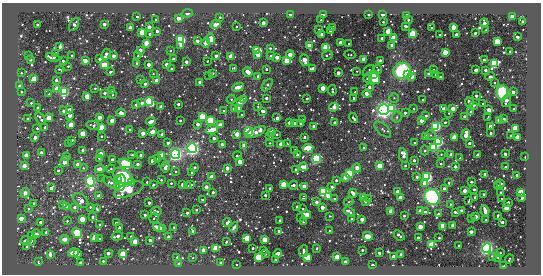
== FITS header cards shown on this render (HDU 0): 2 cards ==
NAXIS1  =                  539 / length of data axis 1
NAXIS2  =                  272 / length of data axis 2

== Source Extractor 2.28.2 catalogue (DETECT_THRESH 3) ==
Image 539 x 272 px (HDU 0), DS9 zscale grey, 1 PNG px = 1 image px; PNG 543 x 276 px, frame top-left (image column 1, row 272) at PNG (2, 3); each listed source drawn as its Kron ellipse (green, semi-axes under 4 px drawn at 4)
Background -1.95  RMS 170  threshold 511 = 3 sigma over >= 5 px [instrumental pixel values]
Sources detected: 598; of the 598, the 500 brightest by FLUX_AUTO listed and drawn (98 fainter detections omitted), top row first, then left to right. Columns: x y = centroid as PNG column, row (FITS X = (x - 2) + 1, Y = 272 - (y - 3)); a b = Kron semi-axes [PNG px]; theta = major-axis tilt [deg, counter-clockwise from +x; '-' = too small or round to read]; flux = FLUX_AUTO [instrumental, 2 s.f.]
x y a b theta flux
187 13 5 3 - 3.1e+04
290 14 3 3 - 1.6e+05
324 14 4 3 - 9.8e+04
369 14 3 3 - 9.2e+04
383 14 3 3 - 2.7e+05
406 15 3 3 - 6.9e+04
512 16 3 3 - 1.2e+06
137 17 3 3 - 3.2e+04
220 17 3 2 - 1.2e+04
178 18 4 3 - 2.3e+05
156 19 3 3 - 3.7e+04
321 20 3 2 - 1.2e+04
408 20 3 3 - 3.0e+04
522 21 4 3 - 5.2e+04
383 22 4 2 - 2.8e+04
263 23 3 3 - 2.4e+05
484 23 4 3 - 2.1e+05
37 24 3 3 - 2.6e+04
104 24 3 3 - 1.5e+05
215 24 6 3 28 8.3e+04
74 25 7 4 60 3.2e+04
406 26 3 3 - 1.1e+05
130 27 3 3 - 3.9e+04
149 27 3 3 - 2.1e+05
237 27 3 3 - 1.8e+04
333 27 3 3 - 2.4e+05
453 27 3 3 - 7.9e+05
431 28 3 3 - 5.5e+04
319 29 3 3 - 2.2e+04
486 30 3 2 - 1.3e+04
157 31 3 3 - 2.4e+04
331 31 4 3 - 1.4e+05
388 31 3 3 - 5.6e+05
142 32 3 3 - 1.2e+06
475 33 3 3 - 5.9e+04
150 34 3 3 - 9.5e+04
322 34 3 3 - 1.8e+05
413 34 3 3 - 4.1e+06
456 34 3 3 - 8.8e+04
440 35 3 3 - 2.2e+04
517 37 3 3 - 3.0e+04
382 38 3 3 - 1.7e+05
393 38 3 3 - 1.3e+06
211 39 5 3 - 1.2e+06
181 40 4 4 - 4.5e+06
197 41 4 3 - 3.5e+04
340 42 3 3 - 2.1e+05
497 42 3 3 - 1.8e+06
146 43 3 3 - 4.9e+05
206 43 5 4 - 8.3e+04
349 44 3 3 - 4.4e+04
181 45 3 3 - 1.2e+05
392 45 3 3 - 1.1e+05
309 46 3 3 - 3.0e+05
60 47 3 3 - 1.4e+05
326 47 3 3 - 3.4e+06
270 48 3 3 - 2.5e+04
140 50 3 3 - 2.2e+05
257 50 3 3 - 3.1e+06
170 51 3 2 - 2.3e+04
510 51 3 3 - 1.9e+04
445 52 3 3 - 9.0e+05
55 53 3 2 - 1.5e+04
106 54 6 3 67 1.4e+05
258 54 3 3 - 5.0e+05
28 55 3 2 - 1.6e+04
71 55 3 2 - 1.6e+04
290 55 4 4 - 8.1e+04
327 55 5 2 - 1.3e+04
350 55 5 2 - 1.3e+04
114 56 3 3 - 2.0e+05
138 56 3 3 - 2.8e+04
216 56 3 3 - 1.3e+05
231 56 4 3 - 8.5e+04
271 56 3 3 - 2.6e+04
53 57 7 3 -11 7.0e+04
277 57 3 3 - 2.0e+05
100 59 3 3 - 1.0e+05
173 59 3 3 - 7.1e+04
364 59 3 3 - 7.8e+05
30 60 3 3 - 7.2e+04
304 60 6 3 -70 5.2e+05
380 60 3 3 - 3.4e+04
484 60 3 3 - 2.9e+04
63 61 3 3 - 2.7e+04
85 61 3 3 - 2.9e+05
207 61 3 3 - 1.5e+04
287 61 4 3 - 1.6e+06
186 62 3 3 - 9.8e+04
137 63 4 4 - 1.9e+04
148 64 3 3 - 1.7e+05
166 64 3 3 - 1.8e+05
495 64 3 3 - 5.4e+06
104 65 3 3 - 2.6e+06
68 66 3 3 - 1.7e+04
234 68 4 3 - 1.4e+04
60 69 4 3 - 1.4e+04
171 69 3 3 - 3.7e+04
267 69 3 3 - 2.9e+04
313 69 3 3 - 3.4e+05
378 69 4 2 - 1.9e+04
434 70 3 2 - 1.6e+04
476 70 3 3 - 2.0e+05
485 70 3 3 - 9.7e+04
357 71 3 2 - 1.2e+04
368 71 7 2 45 2.1e+04
402 71 9 8 - 1.1e+06
110 72 3 3 - 4.3e+04
248 72 5 3 - 3.3e+05
21 73 3 3 - 1.7e+04
213 73 3 3 - 4.3e+04
338 73 3 3 - 2.2e+05
153 74 4 3 - 1.3e+04
373 74 3 3 - 1.1e+05
429 74 3 3 - 1.0e+05
435 74 3 3 - 2.6e+04
408 75 3 3 - 1.1e+05
209 76 3 3 - 1.4e+04
258 76 3 3 - 6.9e+04
490 76 5 3 - 7.1e+04
412 77 4 3 - 1.5e+05
441 77 3 3 - 9.9e+04
368 78 5 3 - 4.8e+04
375 78 6 5 - 3.0e+05
34 79 3 3 - 1.1e+06
56 80 3 3 - 6.0e+04
140 80 3 3 - 1.9e+04
156 81 3 3 - 3.1e+05
200 82 3 3 - 9.6e+04
494 83 3 2 - 1.3e+04
145 84 3 3 - 7.1e+04
267 85 7 4 50 2.4e+04
19 86 3 3 - 4.5e+04
238 87 6 3 24 2.1e+05
369 87 3 3 - 9.0e+04
95 88 3 2 - 1.5e+04
323 88 3 3 - 7.2e+05
57 89 4 3 - 1.2e+06
332 90 5 2 - 3.1e+04
111 91 3 3 - 7.7e+04
21 92 3 3 - 1.8e+04
64 92 3 3 - 6.8e+06
355 92 3 3 - 1.3e+04
502 92 7 6 - 6.2e+05
513 92 3 3 - 1.3e+05
104 93 3 3 - 6.6e+04
49 94 3 3 - 1.9e+04
366 94 4 3 - 2.0e+05
112 95 3 2 - 1.5e+04
87 96 3 3 - 8.1e+05
476 96 3 3 - 5.8e+04
266 98 3 3 - 7.1e+04
394 98 5 5 - 1.7e+04
231 99 4 4 - 1.4e+04
243 99 3 3 - 7.7e+04
307 99 3 2 - 1.3e+04
353 99 4 3 - 1.7e+04
422 100 3 2 - 1.8e+04
149 101 4 3 - 7.6e+06
506 101 6 3 75 1.5e+05
240 102 3 3 - 4.9e+05
469 102 4 3 - 5.6e+04
31 103 3 3 - 2.5e+04
142 103 3 3 - 9.6e+04
178 104 3 3 - 8.5e+04
483 104 3 3 - 3.5e+04
136 105 3 3 - 5.6e+04
474 105 3 3 - 3.0e+04
258 106 4 3 - 1.2e+04
37 107 3 2 - 2.4e+04
161 107 3 3 - 1.9e+05
334 107 5 3 - 3.9e+05
238 108 3 3 - 4.9e+05
392 108 3 3 - 3.2e+06
414 108 4 3 - 2.6e+04
453 108 3 3 - 3.3e+05
235 109 3 3 - 7.6e+05
444 109 4 3 - 4.9e+05
514 109 3 3 - 1.5e+04
70 110 3 3 - 3.0e+05
384 110 5 5 - 8.8e+06
489 110 3 3 - 3.6e+05
64 111 3 3 - 1.4e+05
223 111 3 2 - 1.2e+04
263 111 4 3 - 5.3e+04
471 112 3 3 - 1.0e+05
121 113 4 3 - 5.8e+04
405 113 3 3 - 4.7e+04
449 113 3 3 - 1.6e+04
242 115 3 3 - 2.1e+04
69 116 4 3 - 1.3e+05
426 116 3 3 - 3.6e+04
464 116 3 3 - 8.1e+04
99 117 3 3 - 2.8e+05
202 117 3 3 - 2.7e+06
397 117 5 5 - 1.9e+04
488 117 4 2 - 1.4e+04
27 118 3 3 - 1.7e+04
40 118 7 3 -56 4.2e+04
49 118 4 4 - 8.3e+04
277 118 4 3 - 1.5e+05
354 118 5 3 - 3.8e+04
302 119 3 3 - 2.9e+04
504 119 3 3 - 4.1e+04
112 120 3 3 - 3.2e+05
180 120 3 3 - 2.4e+04
421 120 3 3 - 2.3e+05
499 120 3 3 - 5.4e+05
151 121 5 3 - 7.4e+04
211 121 3 3 - 6.4e+06
289 122 3 3 - 2.2e+05
334 122 3 2 - 1.6e+04
445 122 4 3 - 2.4e+04
295 123 3 3 - 2.2e+05
301 123 3 3 - 8.2e+04
198 124 3 3 - 2.0e+05
71 125 3 3 - 8.2e+05
93 125 7 4 -14 3.4e+04
220 125 3 3 - 4.0e+05
313 126 3 3 - 1.1e+05
436 126 4 4 - 4.3e+06
490 126 3 3 - 2.5e+05
45 127 3 3 - 6.8e+04
101 127 3 3 - 7.7e+05
37 128 3 3 - 2.3e+04
515 128 3 3 - 1.1e+06
130 130 3 3 - 2.3e+04
212 130 6 4 20 1.8e+05
383 130 10 5 -42 4.1e+04
249 131 4 4 - 4.9e+06
152 132 3 3 - 4.0e+05
256 132 10 3 25 1.9e+05
272 132 3 3 - 5.4e+05
143 133 3 3 - 2.2e+05
491 133 3 3 - 6.6e+04
83 134 3 3 - 1.0e+06
162 134 3 3 - 3.2e+04
237 134 3 3 - 5.0e+05
277 134 3 3 - 2.4e+04
430 135 5 5 - 1.9e+04
466 135 6 3 80 3.6e+05
510 135 3 2 - 1.4e+04
101 136 3 2 - 1.5e+04
270 136 3 3 - 4.5e+04
35 137 3 3 - 2.2e+05
305 137 3 3 - 4.8e+04
426 137 3 3 - 1.4e+05
454 137 3 3 - 9.9e+05
518 137 3 3 - 7.6e+05
214 138 3 3 - 1.6e+05
72 140 3 3 - 2.7e+04
439 141 3 3 - 7.0e+06
69 143 3 2 - 1.5e+04
168 143 3 3 - 6.1e+04
270 143 3 3 - 1.2e+04
414 143 2 2 - 1.2e+04
469 143 3 3 - 7.1e+04
281 144 3 3 - 4.6e+05
287 144 3 3 - 1.8e+04
222 145 3 3 - 1.7e+05
244 145 3 3 - 4.5e+05
434 147 3 3 - 3.9e+06
192 148 5 4 - 6.3e+06
308 148 5 4 - 4.0e+05
364 148 3 3 - 9.3e+04
83 150 3 3 - 1.1e+05
295 150 3 3 - 2.4e+04
425 150 5 4 - 1.5e+04
41 153 3 3 - 2.6e+05
101 153 3 3 - 1.1e+05
175 154 5 4 - 5.8e+06
441 154 3 3 - 1.7e+04
451 154 3 3 - 1.2e+05
505 154 3 3 - 1.0e+05
26 155 3 3 - 4.7e+05
132 155 3 3 - 2.1e+04
141 155 3 3 - 1.4e+05
161 155 3 3 - 6.5e+05
297 155 3 3 - 9.1e+04
403 155 7 4 -78 1.6e+05
478 155 3 3 - 1.2e+05
238 156 4 3 - 2.0e+04
67 157 3 3 - 3.9e+04
525 157 3 2 - 1.4e+04
99 158 3 3 - 1.4e+04
460 158 3 2 - 2.3e+04
112 159 3 3 - 9.0e+04
158 159 3 3 - 6.2e+04
316 159 4 4 - 4.4e+06
414 160 3 3 - 3.7e+04
65 161 5 3 - 1.9e+05
152 161 3 3 - 8.0e+04
240 162 3 3 - 5.2e+05
125 163 7 3 -20 4.2e+06
162 163 3 3 - 1.2e+04
77 164 4 3 - 1.6e+05
137 164 3 3 - 9.7e+04
441 164 3 3 - 2.9e+04
24 166 3 3 - 2.5e+05
379 166 3 3 - 7.3e+05
405 166 3 3 - 3.5e+04
455 166 3 3 - 8.6e+04
165 167 6 3 79 1.0e+05
195 167 3 3 - 1.7e+04
303 167 4 3 - 1.8e+05
505 167 3 3 - 1.6e+04
83 168 3 3 - 1.3e+04
227 168 3 3 - 2.8e+05
357 168 4 3 - 2.5e+05
100 169 5 3 - 2.5e+05
111 169 4 2 - 1.7e+04
296 169 3 3 - 2.6e+04
58 171 3 3 - 2.9e+04
176 171 3 2 - 1.4e+04
192 173 3 3 - 9.0e+04
349 174 3 3 - 4.2e+06
485 174 3 3 - 1.0e+05
517 175 3 3 - 1.1e+05
123 176 11 6 -33 8.9e+05
212 177 3 3 - 5.6e+05
345 177 3 3 - 2.1e+05
417 177 3 3 - 2.3e+04
427 177 4 4 - 4.7e+06
102 179 3 2 - 1.3e+04
117 180 3 3 - 3.1e+05
161 180 3 3 - 2.0e+04
336 180 3 3 - 4.8e+04
90 181 5 4 - 5.1e+06
147 182 3 2 - 2.3e+04
471 182 3 3 - 1.8e+04
111 183 9 4 -28 7.1e+04
121 183 8 5 83 6.0e+05
132 183 3 3 - 4.9e+05
171 183 3 3 - 2.3e+04
425 183 3 3 - 5.2e+05
449 183 3 3 - 1.6e+04
501 183 3 3 - 1.4e+04
283 184 3 3 - 1.5e+06
153 185 3 3 - 4.9e+04
183 185 3 3 - 4.1e+05
191 185 3 3 - 4.5e+04
293 185 4 3 - 7.4e+04
187 186 3 3 - 7.1e+04
304 186 3 3 - 4.5e+05
497 186 4 2 - 1.3e+04
206 187 3 3 - 1.8e+05
332 187 3 3 - 5.0e+04
51 188 3 3 - 1.1e+05
270 188 3 3 - 5.3e+04
444 189 3 3 - 1.0e+05
474 189 3 3 - 4.5e+04
129 190 15 6 21 3.5e+05
397 191 3 3 - 1.8e+05
465 191 3 3 - 3.0e+05
213 192 3 3 - 7.5e+04
323 192 4 3 - 5.2e+06
501 192 3 2 - 1.8e+04
521 192 3 3 - 1.8e+06
25 193 5 4 - 4.7e+04
353 193 4 3 - 1.5e+05
483 194 3 3 - 3.5e+04
265 195 3 3 - 4.4e+04
98 196 4 3 - 1.3e+05
328 197 3 3 - 3.3e+05
363 197 3 3 - 2.2e+05
400 197 3 3 - 1.8e+05
432 197 8 7 - 1.4e+06
475 197 3 3 - 6.1e+04
303 198 3 3 - 3.3e+04
334 198 3 3 - 1.9e+04
522 198 3 3 - 1.6e+05
202 199 3 3 - 3.6e+04
369 199 3 2 - 1.8e+04
502 199 3 3 - 3.1e+04
81 201 9 6 -40 7.2e+04
365 201 3 3 - 7.2e+04
469 201 4 2 - 1.2e+04
316 202 3 3 - 1.2e+05
349 202 5 4 - 1.3e+04
508 202 3 3 - 8.1e+04
33 203 3 3 - 2.1e+04
149 203 3 3 - 9.7e+04
63 204 3 3 - 4.9e+04
450 204 3 2 - 1.9e+04
297 206 3 3 - 1.6e+04
67 207 3 3 - 6.5e+04
74 207 3 3 - 5.1e+04
90 207 3 2 - 2.5e+04
322 207 3 3 - 2.7e+05
506 208 3 3 - 1.1e+06
28 209 3 2 - 1.8e+04
97 209 4 3 - 2.2e+04
303 209 3 2 - 1.7e+04
196 210 3 3 - 3.0e+04
485 210 5 3 - 1.1e+05
156 211 5 3 - 3.8e+04
349 211 6 3 -33 8.1e+04
391 211 3 3 - 6.5e+05
420 211 3 3 - 5.6e+05
461 211 3 3 - 8.5e+04
425 212 3 3 - 7.6e+04
455 212 3 2 - 2.5e+04
187 213 3 3 - 5.1e+04
438 214 3 3 - 3.9e+04
145 215 3 3 - 5.5e+04
306 215 4 3 - 5.2e+05
329 216 3 2 - 1.6e+04
404 216 3 2 - 2.8e+04
498 216 3 2 - 1.2e+04
92 217 3 3 - 3.5e+04
301 217 3 3 - 1.8e+04
475 217 4 3 - 4.7e+04
21 218 3 3 - 4.6e+05
154 218 5 3 - 3.7e+04
82 219 3 3 - 9.2e+05
351 219 3 2 - 1.4e+04
362 219 3 3 - 3.2e+05
472 219 3 3 - 3.8e+04
486 220 3 3 - 5.3e+04
67 221 3 3 - 1.6e+04
280 221 3 3 - 9.5e+04
41 222 4 3 - 4.0e+04
303 222 3 3 - 1.2e+04
502 222 3 3 - 7.7e+04
116 223 3 3 - 6.0e+04
227 223 4 3 - 1.1e+05
100 225 3 3 - 4.8e+04
453 225 3 3 - 3.3e+05
443 226 3 3 - 1.0e+06
158 227 6 3 -26 1.5e+05
174 227 3 2 - 1.9e+04
234 227 5 3 - 2.7e+04
420 227 3 3 - 6.1e+05
119 228 3 2 - 3.2e+04
163 228 3 3 - 6.3e+05
329 230 3 2 - 1.3e+04
193 231 3 3 - 7.5e+04
279 231 3 3 - 1.7e+05
46 232 3 3 - 1.7e+05
471 232 3 3 - 4.2e+04
77 233 5 3 - 4.2e+06
36 234 4 3 - 3.0e+04
32 235 3 3 - 3.5e+04
399 235 6 3 -40 9.7e+04
117 236 6 3 14 1.4e+05
131 236 3 2 - 1.3e+04
368 236 5 4 - 1.2e+05
168 237 3 3 - 8.0e+04
94 238 3 3 - 4.5e+05
247 238 4 3 - 1.9e+06
418 238 3 3 - 9.0e+04
439 238 3 2 - 2.3e+04
65 239 5 4 - 6.7e+04
100 239 3 2 - 1.6e+04
264 239 3 3 - 9.1e+05
26 240 5 3 - 3.5e+04
150 240 3 3 - 9.6e+04
31 241 4 3 - 3.0e+04
135 241 4 3 - 7.3e+05
226 242 3 2 - 1.7e+04
432 245 3 3 - 1.9e+06
459 246 3 3 - 5.4e+04
26 247 4 2 - 1.6e+04
216 248 3 3 - 1.7e+06
253 248 3 3 - 3.9e+04
317 248 3 3 - 1.9e+04
487 248 5 4 - 6.0e+06
204 250 3 3 - 5.3e+05
264 250 3 3 - 2.3e+04
362 250 3 3 - 3.2e+04
303 251 6 3 84 8.6e+04
74 252 6 3 15 1.9e+05
108 253 4 3 - 1.5e+05
379 253 3 3 - 5.6e+04
500 253 3 3 - 2.0e+04
50 254 4 3 - 5.9e+04
77 254 3 3 - 2.0e+05
123 254 3 3 - 2.2e+06
265 254 3 3 - 5.2e+04
278 254 4 3 - 1.2e+05
401 255 3 3 - 1.5e+05
492 256 3 3 - 1.7e+04
177 257 4 2 - 2.5e+04
258 257 3 3 - 2.6e+06
337 257 3 3 - 7.4e+05
394 257 3 3 - 6.8e+05
193 258 3 2 - 1.2e+04
307 258 3 3 - 4.8e+05
498 258 3 2 - 1.6e+04
509 259 5 2 - 1.9e+04
276 260 3 3 - 1.2e+05
103 261 3 3 - 3.1e+04
38 262 3 2 - 1.2e+04
80 262 3 3 - 1.9e+04
220 262 3 3 - 3.9e+04
345 262 3 3 - 1.2e+05
178 263 3 3 - 4.1e+04
236 265 3 2 - 2.7e+04
373 265 3 3 - 9.7e+04
504 266 4 2 - 1.4e+04
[98 fainter detections neither listed nor drawn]